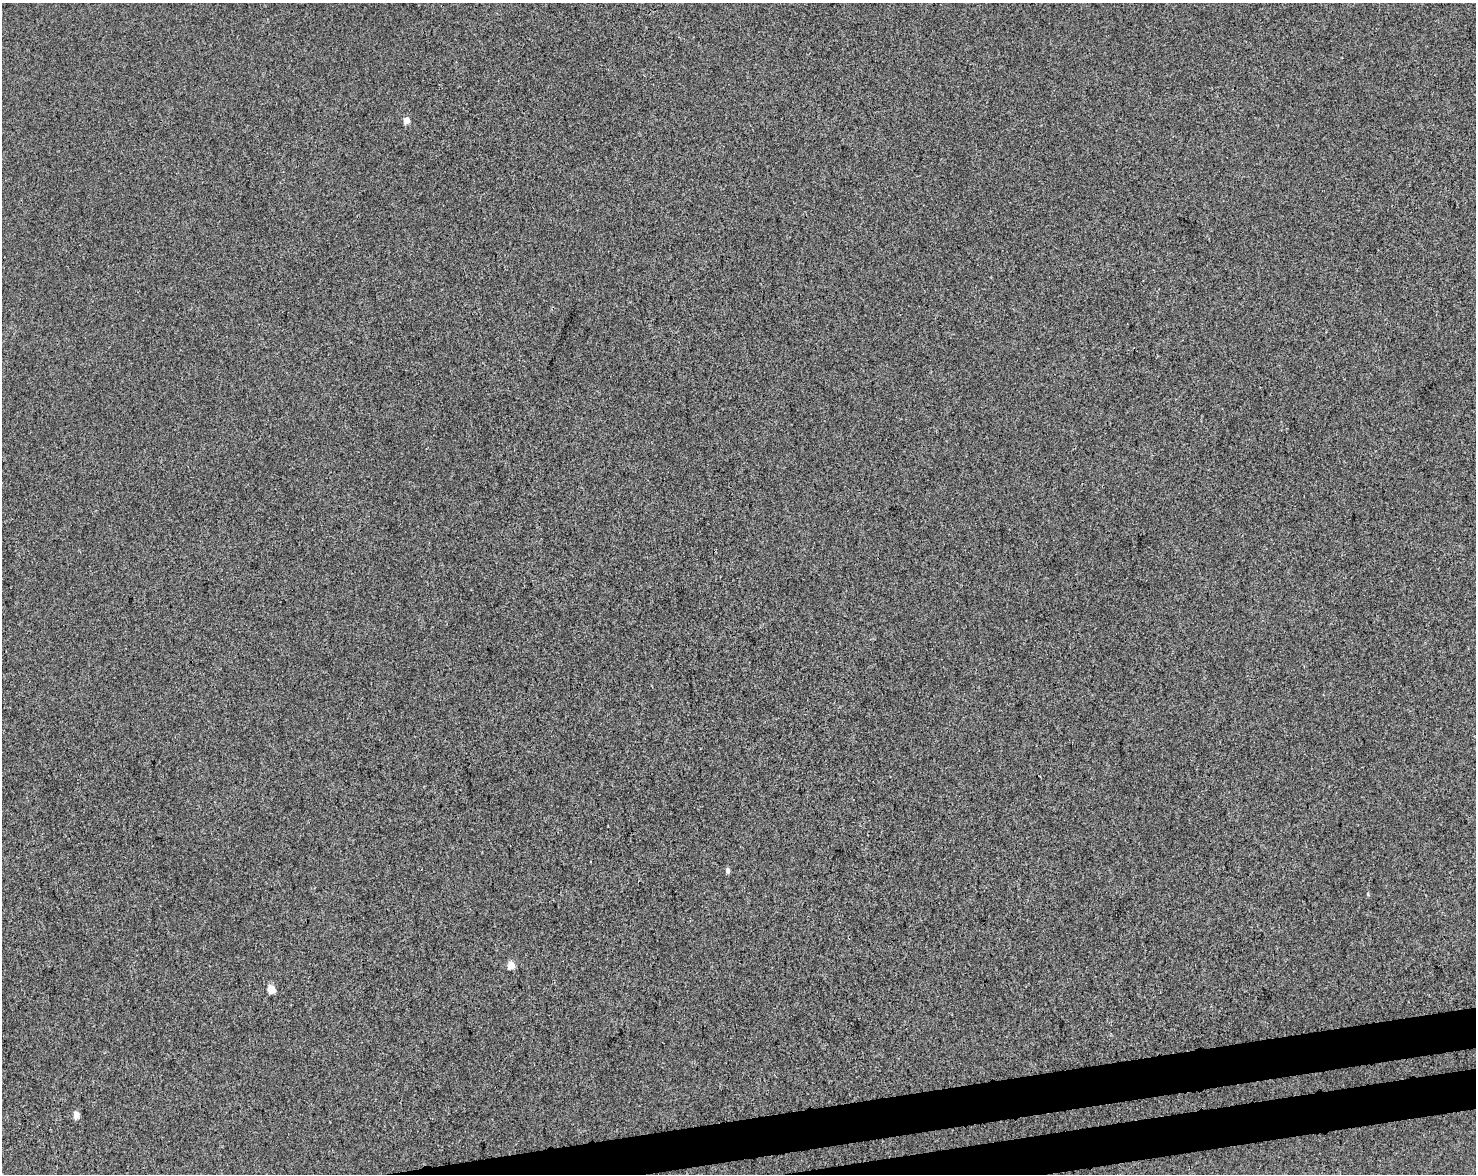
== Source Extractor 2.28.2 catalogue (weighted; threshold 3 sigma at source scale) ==
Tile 5 of 3 x 4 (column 2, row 2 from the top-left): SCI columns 1543-3016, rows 2401-3572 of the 4515 x 4801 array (HDU 1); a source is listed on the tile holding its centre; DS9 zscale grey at full resolution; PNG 1478 x 1176 px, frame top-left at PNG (2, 3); no overlay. Shown black and unused: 4% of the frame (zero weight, under 3 of 4 exposures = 5% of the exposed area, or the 3 px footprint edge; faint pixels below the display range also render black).
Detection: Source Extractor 2.28.2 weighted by HDU 2 'WHT'; one run over the whole footprint, this tile lists its part. Background 3.77e-04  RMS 0.0047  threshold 0.0212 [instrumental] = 3 sigma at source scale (4.5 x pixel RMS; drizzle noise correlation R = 1.50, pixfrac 1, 0.0396/0.0396 arcsec/px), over >= 5 px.
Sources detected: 6; all 6 listed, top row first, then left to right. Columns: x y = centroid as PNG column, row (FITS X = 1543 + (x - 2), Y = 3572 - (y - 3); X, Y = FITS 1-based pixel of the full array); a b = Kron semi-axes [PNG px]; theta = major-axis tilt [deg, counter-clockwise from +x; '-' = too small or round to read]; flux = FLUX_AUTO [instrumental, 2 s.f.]
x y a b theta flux
406 121 5 4 - 5.7
728 870 6 4 90 1.4
1368 894 4 3 - 0.44
511 965 5 4 - 9.1
271 989 5 4 - 11
76 1115 5 4 - 4.7